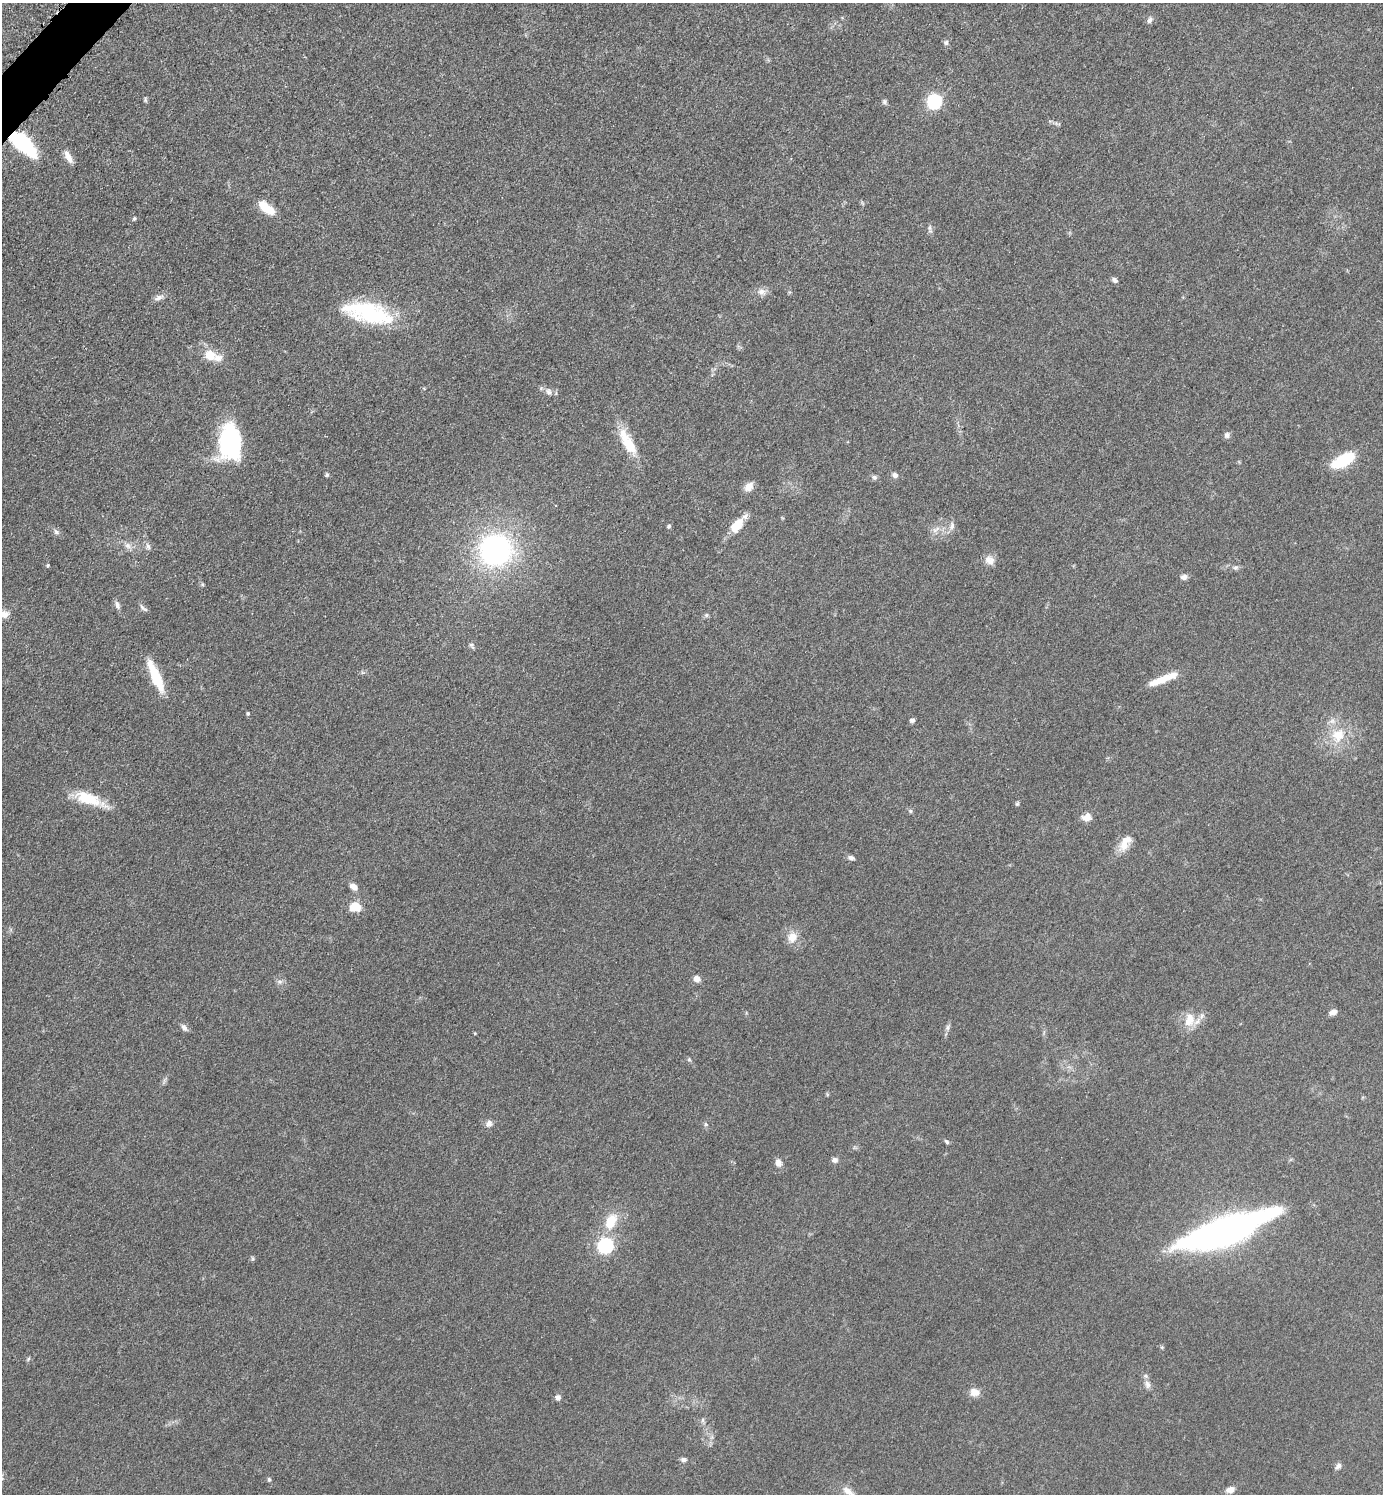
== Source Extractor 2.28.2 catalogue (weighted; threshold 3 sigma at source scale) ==
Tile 11 of 4 x 4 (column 3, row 3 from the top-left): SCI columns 2973-4353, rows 1513-3004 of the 6048 x 6047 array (HDU 1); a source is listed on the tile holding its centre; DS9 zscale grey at full resolution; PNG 1385 x 1496 px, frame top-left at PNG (2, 3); no overlay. Shown black and unused: <1% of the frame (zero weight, under 3 of 5 exposures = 4% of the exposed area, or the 3 px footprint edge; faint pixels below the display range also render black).
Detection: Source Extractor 2.28.2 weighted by HDU 2 'WHT'; one run over the whole footprint, this tile lists its part. Background 0.0497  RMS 0.0055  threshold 0.0245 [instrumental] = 3 sigma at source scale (4.5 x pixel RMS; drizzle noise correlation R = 1.50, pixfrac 1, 0.05/0.05 arcsec/px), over >= 5 px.
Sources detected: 86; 5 inside a brighter listed object's ellipse — not listed separately; the other 81 listed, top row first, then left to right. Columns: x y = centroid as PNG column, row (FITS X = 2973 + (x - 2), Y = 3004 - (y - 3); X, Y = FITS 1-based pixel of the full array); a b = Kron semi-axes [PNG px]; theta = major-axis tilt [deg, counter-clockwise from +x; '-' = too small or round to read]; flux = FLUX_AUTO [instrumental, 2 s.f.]
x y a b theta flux
1149 20 8 6 65 1.7
946 42 7 6 - 1.3
145 100 8 3 -81 0.79
884 102 8 5 77 1.1
934 102 7 7 - 73
23 144 30 13 -43 41
68 155 14 8 -65 4
266 208 21 9 -37 11
134 219 5 4 - 0.68
930 229 13 4 -80 1.4
1115 280 7 5 -34 1.5
762 292 11 9 -4 3.2
159 297 15 6 25 2.6
372 316 48 26 -11 45
210 355 13 12 - 8.5
549 392 10 7 -57 2.2
1227 435 8 7 - 1.7
230 442 39 23 -85 55
629 445 29 15 -61 14
1343 460 26 12 29 21
327 475 6 5 - 0.79
895 475 8 6 -46 1.6
874 477 7 6 - 1.3
749 487 12 9 44 4.2
737 525 20 11 52 9.9
669 526 6 4 18 0.76
952 526 12 7 85 2.3
936 530 14 5 34 2.6
56 532 8 6 -39 1.5
128 546 10 7 -39 2.5
148 547 9 5 -63 1.5
495 550 31 29 -2 110
990 560 13 11 -37 3.9
48 565 5 3 - 0.58
1235 568 8 6 0 1.3
1184 577 8 7 - 2.1
202 584 5 3 - 0.7
117 605 12 6 -71 1.9
143 608 14 4 -40 1.5
2 614 16 9 -6 5.3
706 615 6 5 - 0.99
472 645 10 4 -57 1.1
155 676 34 9 -66 19
1161 680 31 8 22 9.7
248 713 5 4 - 0.67
912 720 6 5 - 1.3
1338 735 20 19 - 14
88 798 34 14 -19 17
1017 804 5 5 - 0.81
910 811 6 5 - 0.89
1087 817 12 10 11 4
1124 845 18 13 65 6.7
851 858 9 5 -15 1.6
354 887 9 7 -32 3.1
355 907 11 9 7 10
792 937 14 13 - 5.8
697 979 9 8 - 2.6
280 981 9 4 -8 1.3
1333 1012 10 6 21 2.4
1189 1020 20 14 71 9.1
184 1028 9 6 -53 2
948 1028 9 4 90 1.4
689 1059 5 5 - 0.82
489 1123 9 8 - 2.4
706 1124 6 4 -89 0.86
947 1142 7 4 -45 0.93
835 1160 8 7 - 1.9
778 1163 10 8 -70 2.8
611 1221 21 12 63 13
1227 1230 83 20 20 260
605 1246 8 7 - 64
28 1359 6 4 46 0.75
1147 1385 12 8 -72 2.7
975 1392 11 9 -9 4.8
558 1397 7 6 - 1.9
703 1420 7 4 89 0.99
683 1460 7 6 - 1.4
1338 1466 9 6 47 1.7
269 1479 6 4 -69 0.79
1230 1490 11 7 20 3.1
848 1491 18 8 -37 4.2
Overlapping masked pixels (flux is a lower limit): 1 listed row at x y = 23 144
Isophote crosses this tile's border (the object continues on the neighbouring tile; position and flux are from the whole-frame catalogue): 2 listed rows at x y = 2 614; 848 1491